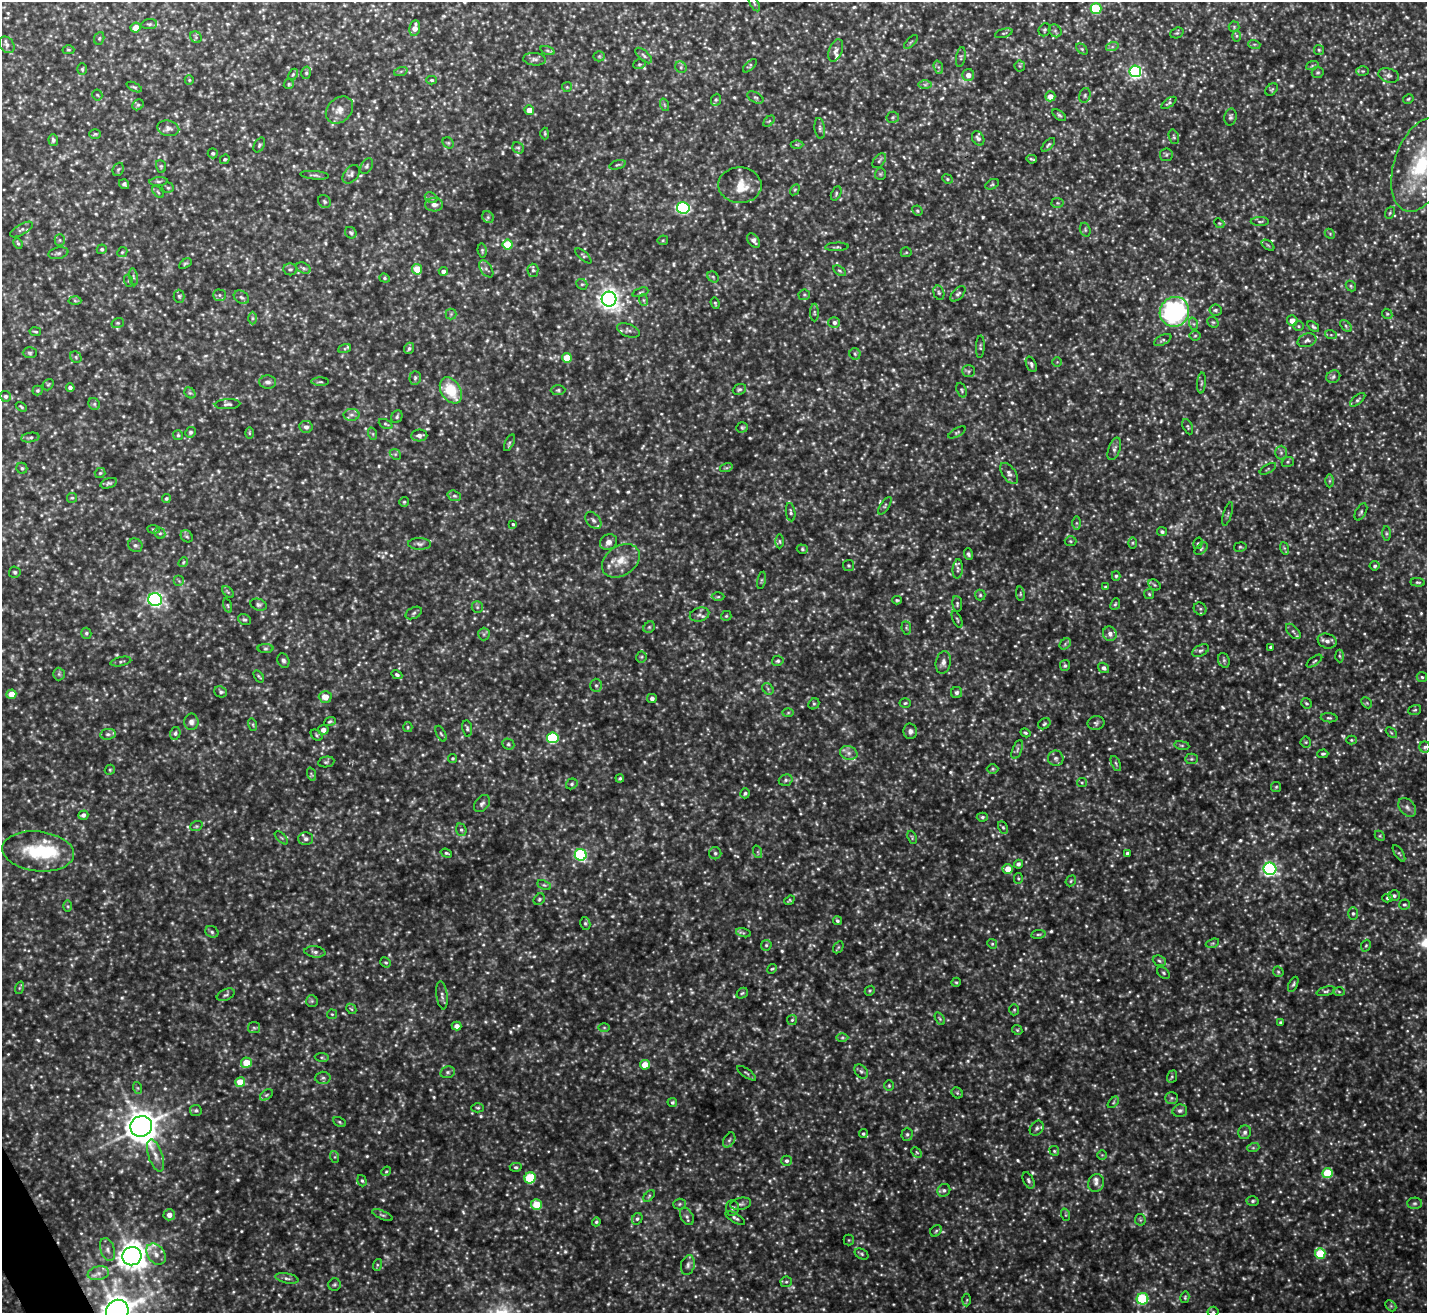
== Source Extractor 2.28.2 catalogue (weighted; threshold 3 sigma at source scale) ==
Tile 7 of 4 x 4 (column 3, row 2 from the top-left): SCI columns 2850-4274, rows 2777-4087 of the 5699 x 5686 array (HDU 1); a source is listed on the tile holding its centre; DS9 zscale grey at full resolution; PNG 1429 x 1315 px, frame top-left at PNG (2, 2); each listed source drawn as its Kron ellipse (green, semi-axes under 4 px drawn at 4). Shown black and unused: <1% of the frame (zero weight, under 3 of 5 exposures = <1% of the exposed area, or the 3 px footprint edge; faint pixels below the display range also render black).
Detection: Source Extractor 2.28.2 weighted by HDU 2 'WHT'; one run over the whole footprint, this tile lists its part. Background 0.207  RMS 0.025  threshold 0.113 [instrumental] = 3 sigma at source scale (4.5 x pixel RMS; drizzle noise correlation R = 1.50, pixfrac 1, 0.05/0.05 arcsec/px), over >= 5 px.
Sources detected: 1027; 51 too faint to see at this stretch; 1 inside a brighter object's white glare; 1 long thin detection or spike segment (spike, bleed or trail) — neither listed nor drawn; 21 inside a brighter listed object's ellipse — not listed separately; of the other 953, all 500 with FLUX_AUTO >= 3.25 (the completeness limit of this list) listed and drawn (453 fainter detections not listed), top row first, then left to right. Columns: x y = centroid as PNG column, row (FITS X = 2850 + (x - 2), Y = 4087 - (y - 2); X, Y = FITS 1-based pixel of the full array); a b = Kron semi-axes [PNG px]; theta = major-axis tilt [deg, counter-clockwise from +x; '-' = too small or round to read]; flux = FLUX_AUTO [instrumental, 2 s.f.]
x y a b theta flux
754 3 9 3 -61 4.4
1096 8 5 5 - 130
149 24 8 5 7 4.6
1234 27 5 5 - 3.6
136 28 5 5 - 27
415 28 8 5 80 18
1045 30 7 5 59 4.5
1055 31 7 5 -45 5.8
1004 33 9 3 15 3.3
1177 33 7 5 20 4.1
1237 36 6 4 -90 4.3
196 37 6 5 - 4.6
99 38 6 5 - 3.8
911 42 9 3 45 3.5
1254 44 6 4 -17 3.6
7 45 9 6 -54 9.4
1112 47 6 4 18 5
1082 49 6 4 -45 3.9
68 50 6 4 -2 3.4
548 50 7 3 -19 4.4
836 50 12 6 69 9.8
1319 50 5 5 - 3.5
644 55 10 5 -43 7.1
599 56 5 5 - 3.6
961 57 10 4 80 4.9
535 59 11 6 -5 8.5
639 64 6 4 20 3.7
750 66 8 4 43 3.9
1020 66 5 5 - 3.6
1312 66 6 4 20 4.2
681 67 6 5 - 5.3
938 67 7 4 -71 5.3
82 69 6 5 - 3.8
401 71 7 4 19 4.3
1135 71 6 6 - 450
1363 71 6 5 - 4
1318 72 6 5 - 4.2
306 73 6 5 - 4.5
293 74 6 4 63 3.3
968 75 6 6 - 16
1389 75 10 7 -16 9.4
189 80 5 4 - 3.4
431 80 5 4 - 3.9
289 84 5 4 - 3.6
925 85 7 4 0 5.4
134 87 8 3 -26 4.2
567 87 5 5 - 3.3
1272 89 7 5 45 4
97 95 5 5 - 3.4
1085 95 7 5 76 5.4
1050 96 5 5 - 21
755 97 9 5 -28 5.7
1408 99 5 4 - 3.4
716 100 6 5 - 3.8
1169 103 9 4 35 4.8
138 105 6 5 - 4.7
665 105 6 4 -70 3.6
339 110 15 11 44 22
529 110 5 4 - 24
1059 115 8 4 -36 4.6
893 117 6 5 - 4.6
1230 117 8 6 78 6.5
769 121 7 4 44 3.6
168 128 11 7 -13 11
820 128 10 5 -81 6.7
545 133 6 4 -88 3.3
95 134 6 5 - 3.8
1174 137 7 5 -72 4.6
978 138 7 5 -58 9.7
53 140 6 4 -87 5.8
448 143 6 5 - 3.9
259 145 8 5 61 4.6
797 145 6 4 0 3.4
1048 145 8 4 46 4.9
518 148 6 5 - 4.7
213 153 5 5 - 5.4
1166 155 6 6 - 4.8
225 159 5 4 - 3.7
1032 159 5 2 - 3.9
879 161 8 5 51 6.3
617 165 8 4 17 4
1421 165 49 26 71 230
161 166 6 5 - 3.5
367 166 8 5 62 5.2
118 169 7 5 67 4.6
351 174 10 7 50 8.4
880 174 6 5 - 3.8
315 175 14 4 -4 5.9
947 179 5 4 - 3.4
159 181 9 4 4 5.3
124 184 5 4 - 5.6
992 184 7 4 29 4.1
740 185 22 18 -4 45
168 188 5 5 - 3.6
795 190 6 4 58 3.3
158 192 7 4 -46 3.8
836 193 7 4 66 4.5
431 198 7 5 -27 4.8
324 201 7 6 - 4.8
1057 203 6 5 - 3.6
434 205 9 7 -1 12
683 208 6 5 - 340
917 211 5 4 - 3.6
1390 213 6 4 68 3.7
488 217 6 5 - 4.5
1260 222 9 3 0 4.1
1219 223 5 4 - 3.3
21 229 12 5 30 7.6
1085 230 7 5 -72 4.8
351 233 6 5 - 4.8
1330 234 6 4 -47 3.4
60 240 5 5 - 4
663 240 5 5 - 3.3
754 240 8 5 -53 11
18 243 5 3 - 3.6
508 245 5 5 - 85
1268 245 7 3 -37 3.5
837 247 12 3 2 4.2
102 249 5 4 - 4.7
482 250 7 4 -84 4
122 252 5 4 - 3.5
906 252 5 5 - 3.4
58 253 10 5 11 6.5
583 256 10 4 -42 4
185 263 7 4 33 3.7
303 268 7 5 -27 5.7
290 269 7 6 - 5.9
417 269 5 5 - 48
486 269 10 5 -56 7.4
533 270 6 5 - 6
443 271 5 4 - 9.5
840 271 7 4 -31 4.4
133 277 8 4 -81 5.4
713 277 6 5 - 3.9
385 278 5 4 - 3.6
129 281 6 4 -71 3.4
582 284 6 5 - 3.8
1351 286 6 4 -49 3.4
640 292 8 4 21 4.2
939 293 7 5 -73 4.6
958 294 9 5 46 6.5
219 295 6 5 - 4.8
804 295 6 5 - 4.5
179 296 6 5 - 4.5
241 297 8 6 -31 6.3
609 299 7 7 - 1400
643 300 6 4 -70 4
75 301 6 4 -2 4.1
715 303 6 4 -70 3.3
1216 310 6 5 - 4.9
1174 312 15 14 - 410
814 313 9 4 -89 4.4
451 314 5 5 - 4.5
1387 314 5 4 - 3.5
252 318 6 4 -90 4.3
1292 321 5 5 - 27
834 322 6 5 - 8.2
1213 322 6 5 - 3.9
118 323 6 5 - 3.7
1194 324 6 4 -71 3.9
1298 326 5 5 - 3.9
1346 326 7 4 -47 4.5
1313 327 7 4 -37 4.5
628 330 12 6 -20 7.8
35 332 6 3 -10 3.6
1331 335 6 4 -18 3.7
1195 336 5 5 - 3.8
1163 340 9 5 28 5.9
1307 340 9 6 18 7.6
980 347 11 4 87 4.3
409 348 6 5 - 5.2
345 349 7 4 19 3.3
30 353 7 5 0 4.9
855 354 5 5 - 4.2
76 357 6 5 - 4.4
567 358 5 4 - 56
1057 362 5 5 - 3.3
1031 364 8 5 -66 6.2
969 371 6 5 - 5.5
1333 377 7 6 - 6.4
415 378 7 5 88 5.2
268 382 8 6 -1 8.3
320 382 9 3 0 4.1
1201 383 10 4 85 4.7
48 385 6 5 - 3.4
70 388 4 4 - 7.4
739 389 7 5 24 5.2
451 390 14 9 -58 81
558 390 7 5 0 4.8
962 390 8 5 -69 4.1
38 391 5 5 - 4.1
190 393 6 5 - 4.4
6 396 5 5 - 6.7
1358 400 9 4 40 5.1
94 404 6 5 - 5.2
227 404 13 5 3 7.3
21 407 6 3 -33 3.6
351 415 8 6 0 7.6
397 417 6 5 - 4.6
386 424 7 4 -25 3.6
306 427 6 6 - 9.3
742 427 6 5 - 4
1188 427 8 4 -65 3.9
190 432 5 5 - 5.9
957 432 9 4 30 4.1
249 433 6 4 -90 3.3
373 434 6 4 -72 3.4
178 435 5 5 - 3.9
419 436 8 6 3 11
30 438 9 5 8 5.8
509 443 9 4 64 4.7
1114 449 12 6 70 8.8
1281 453 7 6 - 7
395 454 6 4 -44 3.9
1288 462 6 5 - 3.9
22 468 5 5 - 5.1
726 468 6 4 17 3.8
1268 469 9 3 30 3.5
100 473 5 5 - 3.9
1009 473 12 6 -54 10
1329 481 6 4 89 4.3
109 483 8 5 18 5.5
454 496 7 5 -19 5.3
72 498 5 5 - 3.7
166 499 4 4 - 4.4
404 502 5 5 - 3.4
885 506 10 4 56 4.9
791 512 9 4 -81 5.1
1361 512 9 5 62 5.3
1228 514 12 2 73 3.5
593 520 10 6 -50 9.4
1077 523 6 4 -89 4.1
513 524 4 3 - 3.3
153 529 6 4 -7 3.6
1162 532 5 4 - 5.7
160 533 6 5 - 4.5
1386 534 7 4 -90 3.6
187 536 7 5 -43 4.7
780 541 7 3 -89 3.3
1070 541 6 5 - 3.5
608 542 9 7 29 14
1132 543 6 4 89 3.5
1198 543 6 4 71 3.7
419 544 11 6 -2 8.7
135 545 7 6 - 6.8
1240 547 6 5 - 3.6
1284 548 6 4 -71 3.7
802 549 5 4 - 3.7
1201 549 8 4 43 4.8
969 554 6 4 -70 5.8
621 561 20 14 34 46
183 562 5 4 - 3.4
849 565 6 5 - 4.5
1375 566 5 5 - 4.9
958 569 9 5 86 6.1
15 572 6 5 - 4.7
1116 576 5 4 - 3.7
761 580 8 3 77 3.6
179 581 5 5 - 4.1
1418 582 7 4 -4 3.9
1155 585 6 5 - 3.8
1105 587 4 4 - 4.3
228 592 7 4 -45 4.3
1020 594 7 3 -82 3.3
1149 594 5 5 - 3.6
980 595 5 5 - 3.8
718 597 6 4 1 3.5
155 599 7 6 - 670
897 600 5 3 - 3.5
957 604 8 4 -84 4.4
1115 604 6 4 66 3.8
259 605 8 5 -19 6.2
228 606 7 3 -71 3.6
477 607 6 5 - 5
1200 609 7 6 - 5.9
414 613 8 5 28 5.6
699 615 10 6 16 8.2
726 616 5 5 - 3.5
957 619 9 3 -66 3.6
244 620 7 5 -29 4.6
649 627 6 5 - 4.4
906 628 6 4 -82 3.9
1293 631 9 5 -48 6.4
86 633 5 5 - 4.3
484 634 6 6 - 4.9
1110 634 7 6 - 13
1327 641 9 7 -20 12
1065 644 6 5 - 4.1
1271 647 3 3 - 5.7
265 649 8 4 0 4.4
1200 651 9 5 27 6.9
1339 656 6 4 -87 4.3
641 657 5 5 - 3.9
1224 660 7 5 -70 5.8
283 661 7 5 -67 6.2
778 661 6 5 - 4.5
1314 661 9 4 36 4.2
121 662 10 4 12 5.5
943 662 11 7 77 12
1065 666 5 5 - 5.3
1103 668 6 5 - 6.8
59 674 6 6 - 5.1
397 675 6 4 -27 5.2
259 676 7 3 -56 3.6
1422 677 5 5 - 4.1
596 685 6 5 - 5.5
768 689 6 5 - 4.5
221 692 6 5 - 5.9
956 693 5 5 - 6.4
11 694 5 4 - 30
325 697 6 6 - 27
652 699 5 4 - 8.7
905 703 5 4 - 4
1306 703 6 5 - 3.8
1367 703 6 4 -45 3.6
814 704 6 5 - 4.1
1415 710 6 5 - 3.7
788 713 6 4 2 3.4
1329 718 8 4 -5 4.4
330 721 6 4 22 3.9
191 722 8 7 - 11
1096 723 8 7 - 6.2
1044 724 6 5 - 4.2
253 725 6 4 -72 3.5
408 727 5 4 - 3.4
467 729 8 5 -81 5.4
323 730 5 5 - 12
910 731 8 7 - 9
175 733 6 5 - 5.6
1026 733 5 4 - 3.8
1391 733 6 4 -44 3.4
108 734 8 5 8 7
441 734 8 4 -62 4.7
317 735 6 4 -42 4.2
553 738 6 5 - 200
1351 740 5 4 - 3.4
1306 742 5 5 - 3.5
508 744 6 5 - 4.5
1182 745 7 4 -8 4.2
1425 747 5 5 - 5
1017 749 10 4 70 6.9
849 753 9 6 -16 11
1323 754 5 3 - 3.9
453 758 4 4 - 3.6
1056 758 8 7 - 8.1
1191 759 6 5 - 4.1
326 762 8 5 10 5
1116 763 8 4 -64 4.2
992 769 6 5 - 4.1
110 770 5 5 - 3.4
311 774 7 4 -71 3.8
620 778 4 3 - 4.3
786 780 7 5 17 5.3
1082 783 5 4 - 3.4
572 784 6 5 - 4.5
1276 787 5 5 - 3.4
745 793 5 4 - 4.8
482 804 10 6 48 7.9
1407 807 10 7 -52 11
83 815 5 4 - 7.9
982 817 5 4 - 4.2
196 826 6 5 - 3.7
1003 827 6 4 -62 4.2
461 830 6 5 - 4.6
1380 836 5 4 - 3.3
912 837 7 4 -68 3.3
281 838 8 3 -45 3.4
306 839 7 6 - 8.8
38 851 36 20 -6 140
758 852 6 4 -72 3.5
446 853 6 3 -18 3.9
715 853 6 6 - 6.2
1127 853 3 3 - 6.3
1399 853 9 4 -56 4.6
581 855 6 6 - 320
1018 864 4 4 - 6.1
1008 869 5 5 - 32
1270 869 6 6 - 550
1018 878 5 4 - 3.4
1071 881 6 4 49 3.7
544 885 7 4 -24 4.8
1394 896 6 5 - 7.1
1387 898 5 4 - 4.6
539 899 6 5 - 4.5
789 900 5 4 - 3.3
1404 905 5 5 - 4
68 906 6 4 -89 3.4
1353 913 6 5 - 4.9
837 921 5 4 - 5
585 923 6 5 - 4.7
212 932 7 5 -30 5.2
743 933 7 4 -15 4.3
1038 934 7 3 8 4
1212 943 7 4 19 3.6
992 944 5 4 - 3.3
766 945 5 5 - 4.5
1366 946 6 4 68 3.5
838 947 6 4 59 3.4
315 952 10 5 -7 8.9
1159 961 7 5 -23 5
386 962 6 4 -40 3.8
772 969 5 4 - 3.3
1278 972 6 5 - 4
1163 973 7 5 -41 4.4
956 982 5 4 - 3.3
1293 984 8 4 65 5.2
19 988 6 4 71 3.6
870 991 5 4 - 3.5
1326 991 10 4 16 5.2
1339 992 6 4 -3 3.8
742 993 6 4 41 4
226 995 9 5 25 6.2
442 995 14 5 -83 8.3
312 1001 6 6 - 4.6
351 1009 6 4 -44 3.3
1014 1010 5 4 - 3.4
332 1014 5 5 - 3.4
940 1019 7 4 -59 3.8
792 1020 5 5 - 3.7
1281 1023 4 3 - 4.7
457 1026 5 4 - 13
604 1027 6 4 0 3.3
254 1028 6 5 - 4.4
1017 1030 5 4 - 3.3
842 1037 6 4 1 4.3
322 1057 7 3 -8 3.5
246 1063 5 5 - 43
645 1065 5 5 - 35
448 1072 7 5 15 6.2
861 1072 8 5 -49 6.6
747 1073 11 3 -35 4.5
1172 1077 6 5 - 3.7
323 1078 7 6 - 7.2
240 1082 5 5 - 54
889 1086 5 4 - 3.5
138 1088 6 4 -70 3.4
957 1093 6 5 - 3.9
266 1095 7 4 36 4
1171 1098 6 5 - 5.2
672 1102 5 4 - 4.3
1113 1102 7 4 46 4
478 1108 6 4 -1 3.8
196 1111 6 5 - 4.8
1180 1111 7 6 - 6.9
339 1122 7 4 -28 3.6
141 1126 11 10 - 4000
1037 1128 8 6 56 8.1
1245 1132 7 6 - 7.8
863 1134 4 4 - 4.1
907 1134 6 5 - 5.7
729 1140 8 5 59 5.7
1253 1148 6 4 18 3.9
1054 1151 5 4 - 3.7
917 1152 6 4 -45 3.6
1102 1155 5 5 - 3.3
155 1156 17 7 -71 20
335 1157 6 4 -72 3.3
786 1161 5 5 - 6.2
516 1167 6 4 -3 3.9
386 1171 5 4 - 3.5
1327 1173 5 5 - 100
530 1178 5 5 - 130
1028 1180 8 5 -64 6.3
362 1181 6 4 -71 4.5
1096 1183 9 8 - 10
944 1190 7 6 - 6.9
649 1196 7 4 47 3.8
1253 1201 6 4 2 4.9
1415 1203 7 5 1 5.9
536 1204 5 5 - 68
679 1204 6 5 - 5.1
741 1204 10 6 11 7.4
732 1208 8 6 -87 7.4
169 1215 5 5 - 15
382 1215 11 3 -23 4.8
1066 1215 6 4 -71 3.5
687 1216 9 6 -59 8.1
735 1218 11 4 -31 6.6
637 1219 6 5 - 5.2
1140 1220 6 5 - 3.6
596 1222 4 4 - 4.1
936 1231 6 5 - 4.5
849 1240 5 5 - 3.3
108 1249 12 7 -71 12
156 1254 11 8 -52 17
862 1254 7 5 -28 4.6
1320 1254 5 5 - 120
132 1256 9 9 - 3100
377 1265 6 4 72 3.8
688 1265 10 6 76 9
98 1273 11 7 11 16
287 1278 12 5 -12 8.4
786 1282 6 5 - 4.5
334 1285 6 6 - 4.5
1185 1297 6 4 76 3.4
1142 1299 6 5 - 170
967 1300 6 4 88 3.4
1391 1306 6 4 -45 4.2
117 1311 11 11 - 3900
1213 1312 5 5 - 3.9
Overlapping masked pixels (flux is a lower limit): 1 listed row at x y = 117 1311
Isophote crosses this tile's border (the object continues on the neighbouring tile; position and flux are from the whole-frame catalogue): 4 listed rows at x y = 1421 165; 1142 1299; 117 1311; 1213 1312
Unlisted compact peaks at least as high as the median listed source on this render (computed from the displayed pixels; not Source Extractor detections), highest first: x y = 480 887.